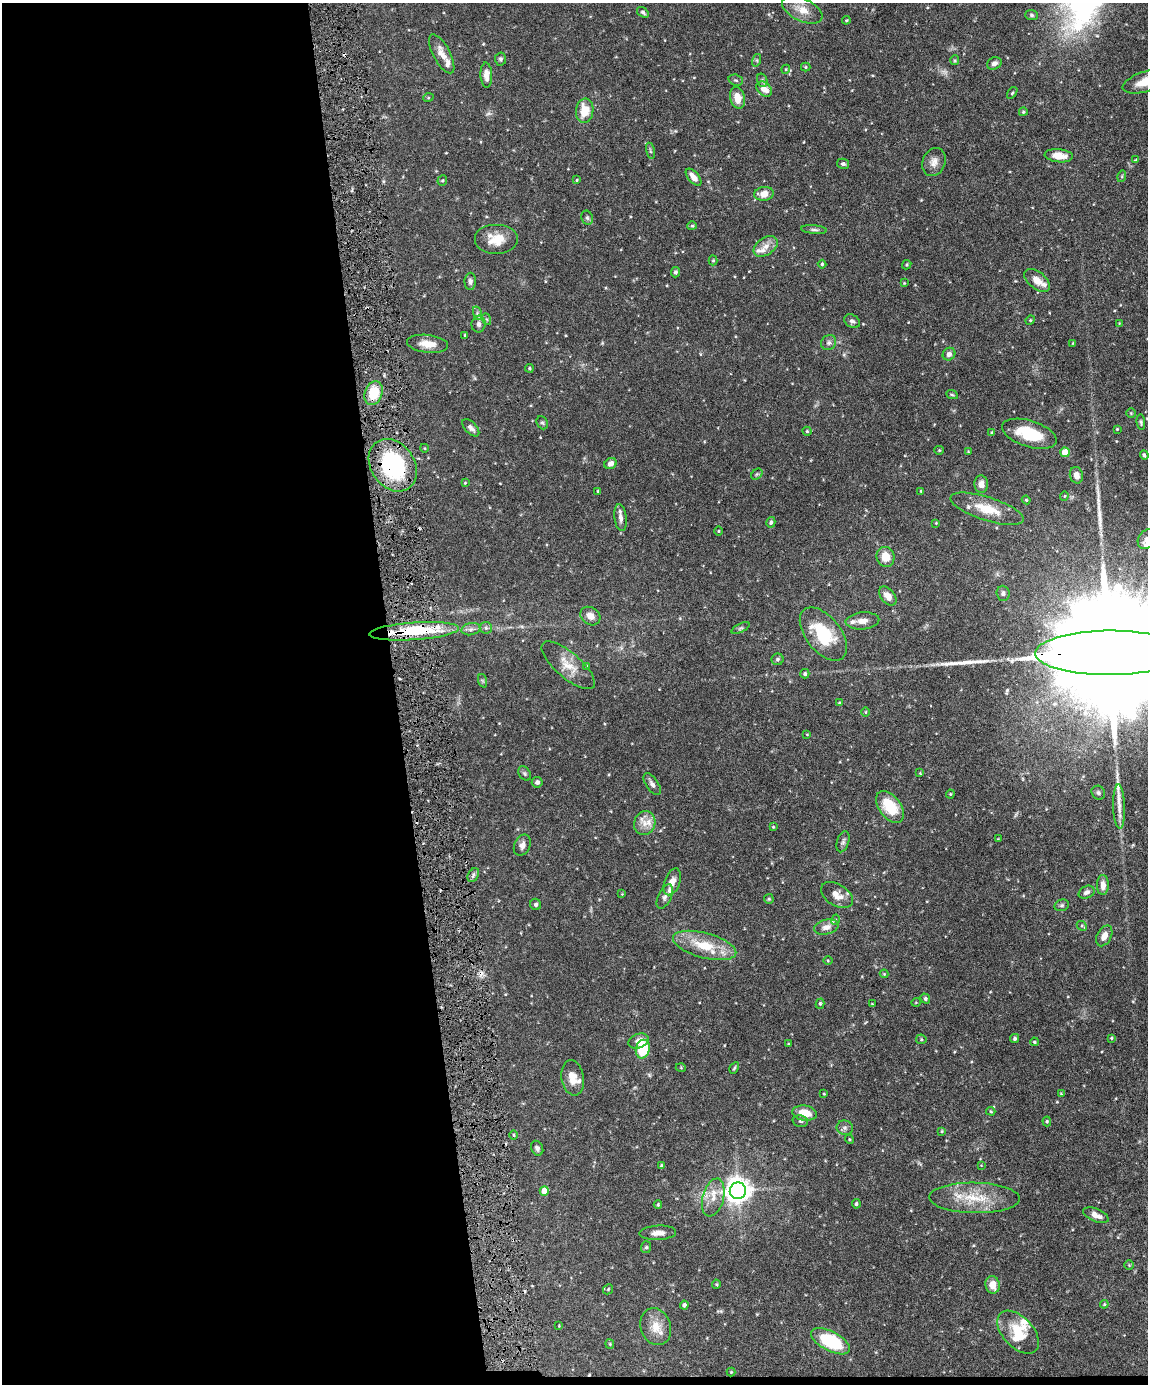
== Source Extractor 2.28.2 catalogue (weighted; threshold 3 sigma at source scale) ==
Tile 9 of 4 x 3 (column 1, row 3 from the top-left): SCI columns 2-1147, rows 239-1620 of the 4588 x 4517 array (HDU 1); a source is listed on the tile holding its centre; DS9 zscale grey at full resolution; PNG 1150 x 1386 px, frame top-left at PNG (2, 3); each listed source drawn as its Kron ellipse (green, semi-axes under 4 px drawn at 4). Shown black and unused: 35% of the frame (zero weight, under 4 of 8 exposures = <1% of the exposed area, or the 3 px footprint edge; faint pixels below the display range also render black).
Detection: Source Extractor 2.28.2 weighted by HDU 2 'WHT'; one run over the whole footprint, this tile lists its part. Background 0.0858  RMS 0.003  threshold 0.0122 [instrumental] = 3 sigma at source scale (4.09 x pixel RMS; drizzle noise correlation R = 1.36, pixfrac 0.8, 0.05/0.05 arcsec/px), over >= 5 px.
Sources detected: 207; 2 too faint to see at this stretch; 1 inside a brighter object's white glare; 3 cosmic-ray / hot-pixel residue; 3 long thin detections or spike segments (spike, bleed or trail) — neither listed nor drawn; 15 inside a brighter listed object's ellipse — not listed separately; the other 183 listed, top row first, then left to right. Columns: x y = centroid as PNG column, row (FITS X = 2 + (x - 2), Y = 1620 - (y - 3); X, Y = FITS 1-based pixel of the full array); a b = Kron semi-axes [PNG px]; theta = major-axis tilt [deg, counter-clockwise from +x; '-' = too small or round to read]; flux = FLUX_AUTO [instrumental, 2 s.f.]
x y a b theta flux
802 10 22 11 -25 3.5
643 12 6 4 -33 0.55
1032 15 6 5 - 0.48
846 20 4 4 - 0.26
442 54 21 8 -62 2.8
500 59 6 5 - 0.65
757 60 6 4 72 0.39
955 60 5 4 - 0.31
994 63 7 6 - 1.1
806 67 5 4 - 0.33
786 69 4 3 - 0.23
486 75 12 6 -88 1.7
736 80 7 5 -19 0.53
762 80 7 5 -75 0.51
1146 81 24 10 18 6.2
764 89 9 6 -41 2.5
1012 93 6 3 54 0.32
428 98 5 3 - 0.26
737 98 11 7 -76 3.1
585 111 12 8 83 5.5
1023 112 4 4 - 0.36
650 151 8 3 -77 0.39
1059 156 14 6 -6 3.2
1135 160 4 3 - 0.19
934 162 14 11 66 2
843 164 6 5 - 0.58
1122 176 6 3 73 0.35
694 177 10 5 -49 2.2
442 180 5 5 - 0.38
577 180 4 3 - 0.23
764 194 10 7 8 2.7
587 218 7 5 -69 0.57
692 226 5 4 - 0.31
814 230 13 4 -5 0.69
496 239 22 15 0 5.1
766 246 13 8 34 2.1
713 260 5 4 - 0.32
822 264 4 4 - 0.38
907 265 5 4 - 0.3
675 272 5 4 - 0.5
1037 280 15 8 -37 2.8
470 281 9 5 87 0.76
904 283 4 4 - 0.22
477 313 7 4 -73 0.52
486 319 6 4 -70 0.35
1030 320 5 4 - 0.3
852 321 8 6 -30 0.8
1119 323 3 3 - 0.15
479 324 8 7 - 0.97
465 335 4 3 - 0.29
829 342 8 7 - 0.77
1073 343 3 2 - 0.16
428 344 20 9 -7 3.4
949 354 7 6 - 0.99
529 368 4 4 - 0.34
374 393 12 8 69 7.3
952 395 6 3 -23 0.31
1131 413 4 4 - 0.28
1141 422 8 4 -84 0.41
542 423 7 5 -65 0.45
471 428 11 5 -46 1.1
1117 429 3 3 - 0.23
807 431 4 4 - 0.32
992 432 3 3 - 0.28
1029 434 28 13 -17 11
424 448 4 3 - 0.2
939 450 5 4 - 0.28
968 452 4 3 - 0.19
1065 452 5 4 - 4.8
1144 455 5 3 - 0.44
610 464 6 5 - 1.5
393 465 28 22 -55 30
757 474 6 4 43 0.4
1076 475 8 6 -76 1.8
465 483 4 3 - 0.22
981 484 8 7 - 1.8
598 491 4 2 - 0.19
921 491 3 3 - 0.25
1064 496 4 4 - 0.26
1026 500 4 4 - 0.28
987 509 38 11 -18 6.9
621 518 14 6 -82 1.4
771 522 5 4 - 0.57
936 523 4 3 - 0.22
719 531 5 3 - 0.24
1147 539 10 8 53 1.6
885 557 10 9 - 3.7
1003 593 7 6 - 0.78
888 596 11 6 -50 2.2
590 616 10 8 -35 2.2
862 621 17 8 5 2
486 628 6 5 - 0.57
741 628 10 4 26 0.54
471 629 9 6 11 0.93
414 631 45 9 4 16
823 634 31 17 -52 12
1109 653 74 22 0 23000
777 659 6 6 - 0.56
568 665 33 12 -41 4.7
587 666 3 3 - 0.23
805 674 5 4 - 0.48
483 681 7 4 -71 0.36
839 703 4 2 - 0.2
865 712 5 3 - 0.21
807 734 4 2 - 0.16
525 773 8 5 -56 0.55
920 773 3 3 - 0.19
537 782 5 5 - 0.9
652 784 12 6 -56 0.97
1098 793 7 6 - 0.59
950 794 4 4 - 0.27
1119 806 22 6 -88 2.3
890 807 18 11 -53 8.1
645 823 12 10 70 2.5
773 827 3 3 - 0.21
998 839 3 3 - 0.17
843 842 11 6 73 0.73
522 845 11 8 65 1.3
473 875 7 5 60 0.63
672 882 14 7 69 2.4
1103 885 10 6 -89 1.7
1087 892 8 6 27 0.94
622 894 3 3 - 0.17
837 895 17 11 -33 2.8
665 896 13 6 64 1.1
769 899 5 4 - 0.29
536 904 6 5 - 0.63
1062 905 7 5 15 0.55
835 920 5 3 - 0.27
1082 926 5 4 - 0.36
826 927 12 7 13 1.6
1104 936 11 7 61 1.9
705 945 32 12 -15 8.7
828 961 4 3 - 0.25
884 974 4 4 - 0.23
925 998 5 4 - 0.44
916 1002 5 3 - 0.21
820 1004 5 4 - 0.36
872 1004 4 4 - 0.22
1015 1038 5 4 - 0.53
1111 1038 4 3 - 0.28
921 1039 5 5 - 0.35
638 1041 10 7 22 2
1034 1042 4 3 - 0.32
788 1044 3 3 - 0.19
643 1049 9 7 77 12
681 1068 5 3 - 0.24
734 1068 6 4 59 0.34
573 1078 18 11 -81 3
824 1094 3 2 - 0.21
1061 1094 4 4 - 0.24
991 1111 5 3 - 0.3
805 1113 12 7 -10 4.4
800 1121 8 5 -14 0.59
1047 1121 5 4 - 0.37
845 1128 8 7 - 0.89
942 1131 4 3 - 0.27
513 1135 5 3 - 0.27
849 1139 4 3 - 0.26
537 1148 8 5 -64 0.75
981 1165 4 2 - 0.15
662 1166 4 3 - 0.42
544 1191 5 4 - 3.8
738 1191 8 8 - 280
713 1197 19 10 75 3.6
975 1198 45 15 -1 9.3
856 1204 5 3 - 0.44
658 1205 4 3 - 0.35
1096 1215 13 6 -22 2.1
658 1233 18 7 3 1.9
646 1247 6 5 - 0.44
1129 1265 4 4 - 0.27
716 1284 4 4 - 0.29
993 1285 9 7 -82 2.9
608 1289 5 4 - 0.3
1104 1304 4 4 - 0.28
684 1305 4 4 - 0.7
559 1326 3 3 - 0.16
656 1327 19 15 -70 3.8
1018 1332 26 15 -47 7.4
831 1341 21 9 -28 16
610 1344 5 4 - 0.26
731 1372 4 4 - 0.26
Overlapping masked pixels (flux is a lower limit): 3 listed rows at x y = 393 465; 414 631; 1109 653
Isophote crosses this tile's border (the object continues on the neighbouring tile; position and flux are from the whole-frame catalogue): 3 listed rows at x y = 1146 81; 1147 539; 1109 653